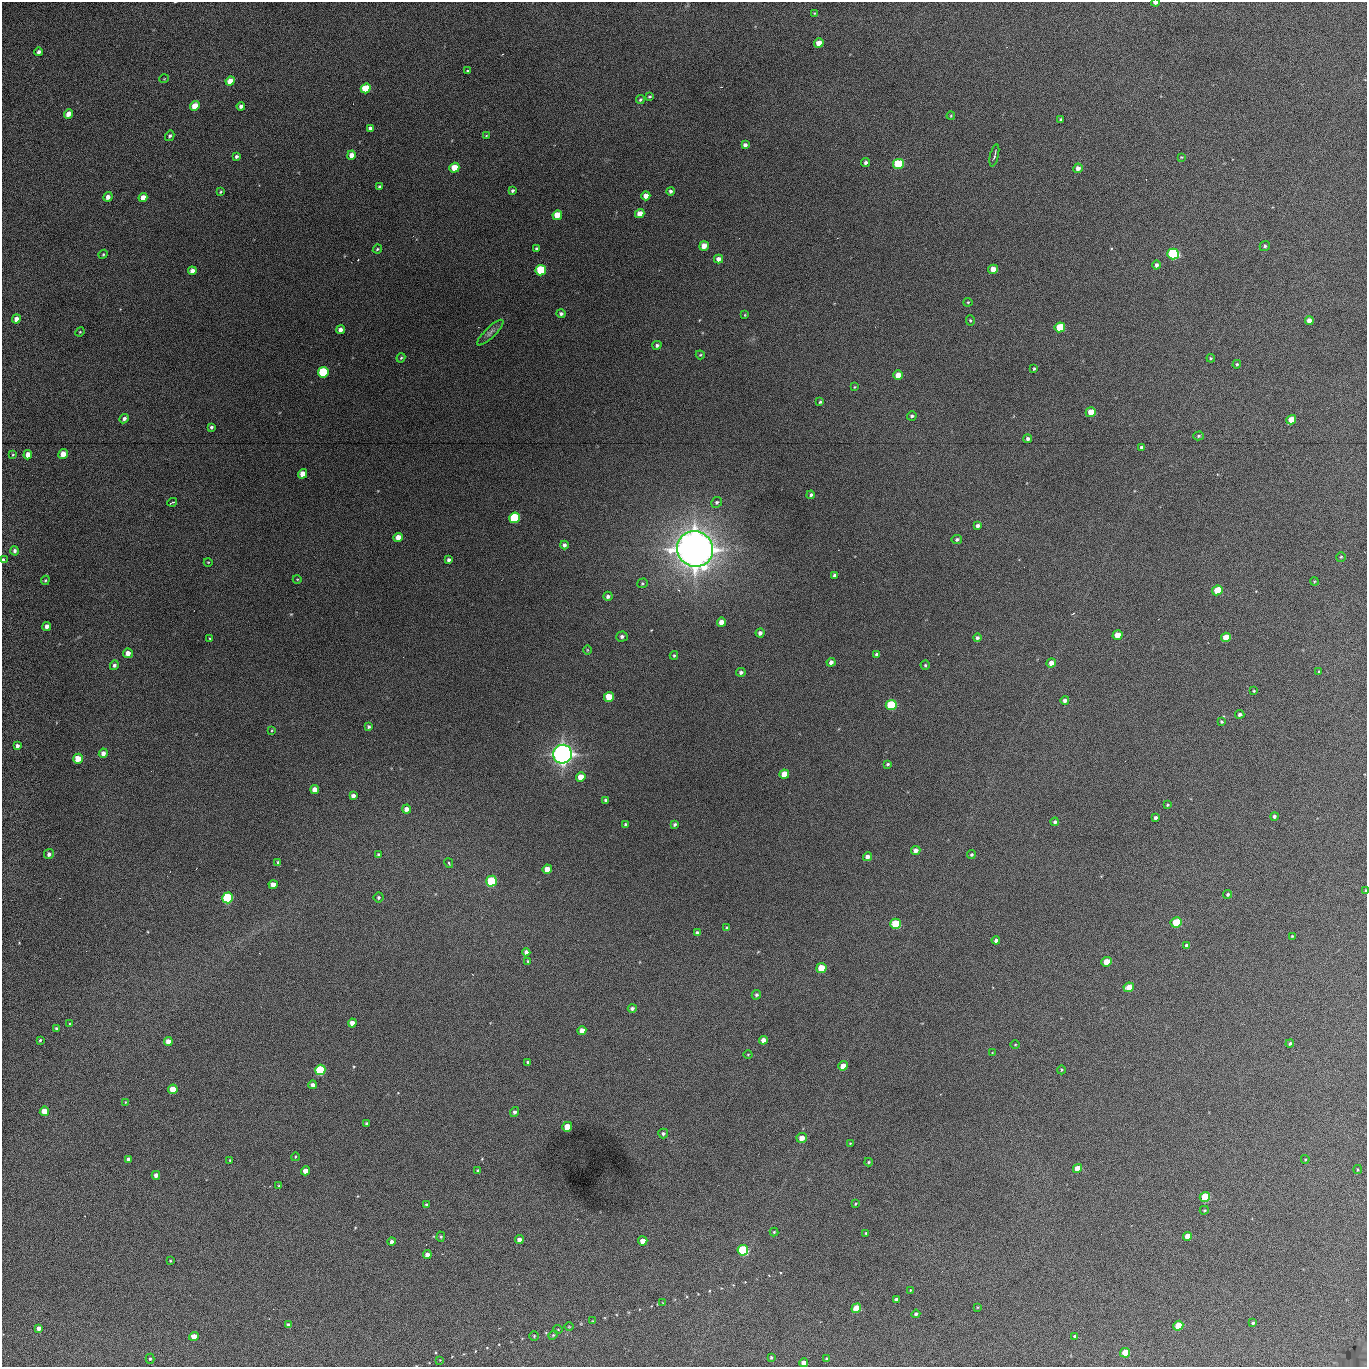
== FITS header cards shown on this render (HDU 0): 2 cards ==
NAXIS1  =                 1365 /fastest changing axis
NAXIS2  =                 1365 /next to fastest changing axis

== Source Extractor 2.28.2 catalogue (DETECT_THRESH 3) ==
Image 1365 x 1365 px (HDU 0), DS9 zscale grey, 1 PNG px = 1 image px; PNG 1369 x 1369 px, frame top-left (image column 1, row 1365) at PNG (2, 2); each listed source drawn as its Kron ellipse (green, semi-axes under 4 px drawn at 4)
Background 413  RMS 69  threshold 206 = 3 sigma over >= 5 px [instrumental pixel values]
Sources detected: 244; all 244 listed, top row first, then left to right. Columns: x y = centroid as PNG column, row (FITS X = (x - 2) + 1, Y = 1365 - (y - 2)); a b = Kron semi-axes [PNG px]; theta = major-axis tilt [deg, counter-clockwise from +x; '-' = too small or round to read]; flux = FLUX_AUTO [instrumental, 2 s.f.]
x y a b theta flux
1155 3 4 2 - 1.7e+04
815 13 3 2 - 3.8e+03
819 43 5 4 - 5.0e+04
38 52 4 3 - 1.5e+04
467 71 3 2 - 3.8e+03
164 79 5 3 - 3.2e+03
230 81 5 4 - 5.9e+04
366 88 5 4 - 2.0e+05
650 97 3 3 - 6.2e+03
640 100 4 4 - 7.3e+03
195 106 5 4 - 6.8e+04
241 106 4 4 - 1.6e+04
68 114 5 4 - 4.0e+04
951 116 4 3 - 4.8e+03
1061 119 3 3 - 6.6e+03
370 128 4 3 - 1.1e+04
170 136 5 4 - 9.7e+03
486 136 4 4 - 4.3e+03
745 145 4 4 - 1.5e+04
351 155 5 4 - 3.2e+04
994 155 11 2 77 8.8e+03
236 156 4 3 - 1.0e+04
1181 157 3 3 - 3.8e+03
866 162 4 4 - 1.2e+04
898 164 5 5 - 3.4e+05
454 168 5 4 - 8.0e+04
1078 168 5 4 - 2.5e+04
379 187 3 3 - 7.8e+03
512 190 4 3 - 8.7e+03
670 191 4 4 - 1.1e+04
221 192 4 3 - 5.2e+03
646 196 4 4 - 3.3e+04
108 197 5 4 - 2.4e+04
143 197 4 4 - 3.8e+04
640 214 5 4 - 4.2e+04
557 215 5 4 - 8.5e+04
704 246 5 4 - 4.5e+04
1265 246 5 5 - 9.0e+03
377 249 5 3 - 6.3e+03
537 249 4 3 - 9.8e+03
103 254 4 4 - 4.7e+03
1173 254 5 5 - 7.4e+05
718 259 4 4 - 2.5e+04
1156 265 4 4 - 1.4e+04
993 269 5 4 - 4.6e+04
541 270 5 5 - 2.4e+05
192 271 4 4 - 2.6e+04
968 302 4 4 - 5.0e+03
561 314 5 4 - 1.2e+04
745 315 4 3 - 4.2e+03
16 319 4 4 - 3.1e+04
970 320 5 4 - 6.3e+03
1309 321 4 4 - 3.4e+04
1060 327 5 5 - 1.7e+05
340 330 4 4 - 2.5e+04
80 332 5 4 - 5.2e+03
490 333 17 5 44 1.9e+04
657 345 4 4 - 9.6e+03
700 355 4 4 - 5.1e+03
401 358 5 3 - 5.6e+03
1211 358 4 4 - 5.6e+03
1237 364 4 4 - 6.3e+03
1034 369 3 3 - 5.8e+03
323 372 5 5 - 3.2e+05
898 375 5 4 - 4.6e+04
855 387 4 3 - 4.5e+03
820 402 3 3 - 4.9e+03
1091 412 5 5 - 8.3e+04
912 416 5 4 - 1.0e+04
124 419 5 4 - 1.5e+04
1291 420 5 4 - 6.7e+04
211 427 3 3 - 8.4e+03
1198 436 5 4 - 6.8e+03
1028 439 4 4 - 1.3e+04
1141 447 3 3 - 8.8e+03
63 454 5 4 - 5.8e+04
13 455 4 3 - 4.9e+03
28 455 5 4 - 4.4e+04
303 474 5 4 - 4.5e+04
811 495 4 3 - 8.5e+03
172 502 5 2 - 5.2e+03
717 502 6 5 - 8.2e+03
515 518 5 5 - 3.7e+05
978 526 4 4 - 1.4e+04
398 537 5 4 - 4.3e+04
957 540 5 4 - 9.6e+03
564 545 4 4 - 1.3e+04
695 549 18 17 - 6.5e+06
15 551 5 4 - 1.3e+04
1341 557 5 5 - 6.1e+03
3 560 4 3 - 9.4e+03
449 560 4 3 - 1.2e+04
208 562 4 3 - 3.7e+03
834 575 4 3 - 1.0e+04
297 579 4 3 - 3.6e+03
45 580 5 4 - 5.6e+03
1314 581 4 3 - 4.2e+03
642 583 5 5 - 6.0e+03
1217 590 5 4 - 1.7e+05
608 596 4 4 - 1.4e+04
721 622 4 4 - 4.4e+04
47 626 4 4 - 2.3e+04
760 633 4 4 - 1.5e+04
1117 635 5 4 - 6.9e+04
622 636 5 5 - 1.3e+04
1226 637 5 4 - 8.4e+04
977 638 4 4 - 1.1e+04
210 639 3 3 - 5.3e+03
587 650 5 3 - 3.8e+03
128 653 5 4 - 3.6e+04
877 654 4 4 - 1.2e+04
674 655 4 3 - 6.4e+03
831 662 4 4 - 1.8e+04
1051 663 5 4 - 2.8e+04
114 665 5 4 - 1.2e+04
925 665 4 4 - 6.3e+03
1319 671 4 3 - 4.3e+03
741 672 5 4 - 1.3e+04
1254 691 3 3 - 4.7e+03
609 697 5 5 - 9.5e+04
1065 700 4 4 - 1.4e+04
891 705 5 5 - 3.8e+05
1240 714 4 4 - 1.2e+04
1222 722 4 4 - 6.7e+03
369 727 4 3 - 7.8e+03
272 730 4 2 - 3.5e+03
17 746 4 3 - 1.9e+04
103 753 5 4 - 2.6e+04
563 754 9 9 - 2.8e+06
78 759 5 4 - 8.7e+04
888 764 4 3 - 6.4e+03
784 774 5 4 - 9.4e+04
581 777 5 4 - 5.8e+04
315 790 4 4 - 4.4e+04
353 796 4 4 - 2.1e+04
606 800 3 3 - 8.7e+03
1168 805 4 4 - 5.7e+03
406 809 4 4 - 2.2e+04
1274 816 4 4 - 1.0e+04
1155 818 4 3 - 1.2e+04
1055 822 4 4 - 1.3e+04
625 824 3 3 - 6.0e+03
675 824 4 3 - 9.7e+03
916 850 5 4 - 2.2e+04
49 854 5 4 - 1.5e+04
378 854 4 3 - 7.3e+03
971 855 4 4 - 8.0e+03
867 857 4 4 - 2.9e+04
278 862 4 3 - 7.1e+03
449 863 5 3 - 6.4e+03
547 869 5 4 - 6.1e+04
492 881 5 5 - 3.1e+05
273 885 4 4 - 4.3e+04
1365 890 3 2 - 4.0e+03
1228 894 4 4 - 8.3e+03
379 897 5 5 - 7.8e+03
228 898 5 5 - 5.4e+05
1176 922 5 5 - 2.4e+05
896 924 5 5 - 2.8e+05
727 928 4 4 - 9.6e+03
697 933 4 3 - 1.3e+04
1292 936 3 3 - 3.7e+03
996 940 4 4 - 1.6e+04
1187 945 4 3 - 1.3e+04
526 952 4 4 - 1.6e+04
528 961 4 4 - 5.4e+03
1106 962 5 4 - 8.3e+04
821 968 5 5 - 1.1e+05
1129 987 5 4 - 6.0e+04
756 995 5 4 - 9.7e+03
632 1008 4 4 - 1.2e+04
70 1023 4 3 - 3.5e+03
352 1023 4 4 - 3.3e+04
56 1028 4 4 - 8.0e+03
582 1030 4 4 - 4.3e+04
40 1040 3 3 - 6.0e+03
763 1040 4 4 - 2.8e+04
168 1042 4 4 - 4.4e+04
1290 1043 4 4 - 9.6e+03
1015 1044 5 3 - 3.9e+03
992 1053 3 2 - 3.3e+03
748 1054 4 3 - 3.6e+03
528 1062 3 3 - 6.7e+03
843 1066 5 4 - 5.3e+04
320 1070 5 5 - 4.1e+05
1061 1070 4 3 - 4.2e+03
313 1085 4 4 - 1.9e+04
173 1089 5 4 - 8.8e+04
125 1102 4 3 - 3.4e+03
44 1111 5 4 - 7.1e+04
514 1112 5 4 - 1.3e+04
367 1124 3 3 - 1.0e+04
567 1127 5 4 - 8.6e+04
663 1133 5 5 - 9.9e+03
802 1138 5 5 - 4.8e+04
850 1143 3 3 - 4.0e+03
295 1157 4 3 - 3.9e+03
128 1159 4 3 - 1.5e+04
1305 1159 4 4 - 4.3e+03
230 1160 4 3 - 4.6e+03
869 1162 4 4 - 4.9e+03
1077 1168 5 4 - 6.9e+04
1358 1169 4 3 - 4.6e+03
306 1171 4 4 - 4.1e+04
478 1171 4 3 - 1.1e+04
156 1175 4 4 - 1.9e+04
279 1185 3 2 - 5.5e+03
1205 1197 5 5 - 2.4e+05
855 1204 4 3 - 4.0e+03
427 1205 4 4 - 9.1e+03
1204 1210 4 3 - 5.4e+03
774 1232 4 4 - 5.3e+03
866 1233 3 3 - 4.9e+03
1187 1236 4 4 - 6.0e+04
441 1237 5 4 - 5.5e+03
519 1240 4 4 - 2.3e+04
643 1241 5 4 - 4.5e+04
392 1242 4 4 - 1.1e+04
743 1250 5 5 - 5.3e+05
427 1254 4 4 - 2.8e+04
170 1261 3 2 - 4.1e+03
910 1290 3 2 - 2.7e+03
896 1300 4 3 - 1.9e+04
663 1303 4 2 - 3.3e+03
977 1307 4 3 - 3.4e+03
856 1308 5 4 - 1.8e+05
916 1314 4 4 - 9.1e+03
593 1321 4 2 - 2.8e+03
1253 1323 4 3 - 9.6e+03
289 1325 4 4 - 1.8e+04
1178 1326 5 4 - 1.9e+05
569 1327 4 3 - 3.5e+03
39 1328 4 4 - 2.1e+04
558 1329 4 3 - 3.1e+03
553 1335 5 4 - 5.0e+03
194 1336 5 4 - 5.7e+04
534 1336 5 4 - 5.3e+03
1075 1336 4 3 - 1.7e+04
1125 1353 5 4 - 1.5e+05
771 1357 3 3 - 6.3e+03
150 1359 5 4 - 5.8e+03
827 1359 4 4 - 7.3e+03
440 1360 4 4 - 3.5e+03
804 1363 4 4 - 3.2e+04
At the frame edge (FLAGS 8, measured only in part): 3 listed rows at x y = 1155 3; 3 560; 1365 890

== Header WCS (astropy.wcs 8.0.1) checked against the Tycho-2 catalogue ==
Header WCS as astropy/WCSLIB reads it (applying the file's SIP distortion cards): RA---TAN-SIP/DEC--TAN-SIP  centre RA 02:17:50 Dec +13:24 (34.46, +13.39 deg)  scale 1.92 arcsec/px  FOV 43.6' x 43.6'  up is -180 deg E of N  parity flipped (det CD > 0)
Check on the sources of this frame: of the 60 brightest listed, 13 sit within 2.6 arcsec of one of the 13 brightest Tycho-2 stars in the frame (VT <= 12.67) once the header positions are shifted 0.37 arcsec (0.32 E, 0.19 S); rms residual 0.88 arcsec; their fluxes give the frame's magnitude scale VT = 25.56 - 2.5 log10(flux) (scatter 0.17 mag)
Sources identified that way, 13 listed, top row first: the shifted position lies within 2.6 arcsec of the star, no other Tycho-2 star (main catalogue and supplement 1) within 5.2 arcsec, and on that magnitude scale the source's flux lands within +1.5 / -3 mag of the star's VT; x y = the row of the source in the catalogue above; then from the Tycho-2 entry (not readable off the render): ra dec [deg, ICRS J2000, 3 dp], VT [Tycho-2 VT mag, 2 dp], TYC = Tycho-2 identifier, HIP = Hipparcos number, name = IAU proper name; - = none
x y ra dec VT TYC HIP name
898 164 34.341 +13.116 11.78 637-767-1 - -
1173 254 34.191 +13.165 10.78 637-980-1 - -
541 270 34.536 +13.172 12.67 637-944-1 - -
323 372 34.655 +13.226 12.20 637-883-1 - -
515 518 34.551 +13.304 11.62 637-695-1 - -
891 705 34.345 +13.404 11.61 637-1245-1 - -
563 754 34.525 +13.430 7.86 637-948-1 10730 -
228 898 34.708 +13.505 11.14 637-18-1 - -
896 924 34.343 +13.520 12.11 637-855-1 - -
320 1070 34.658 +13.597 11.37 637-890-1 - -
1205 1197 34.174 +13.666 12.36 637-601-1 - -
743 1250 34.427 +13.694 11.59 637-1123-1 - -
856 1308 34.365 +13.725 12.20 637-1135-1 - -